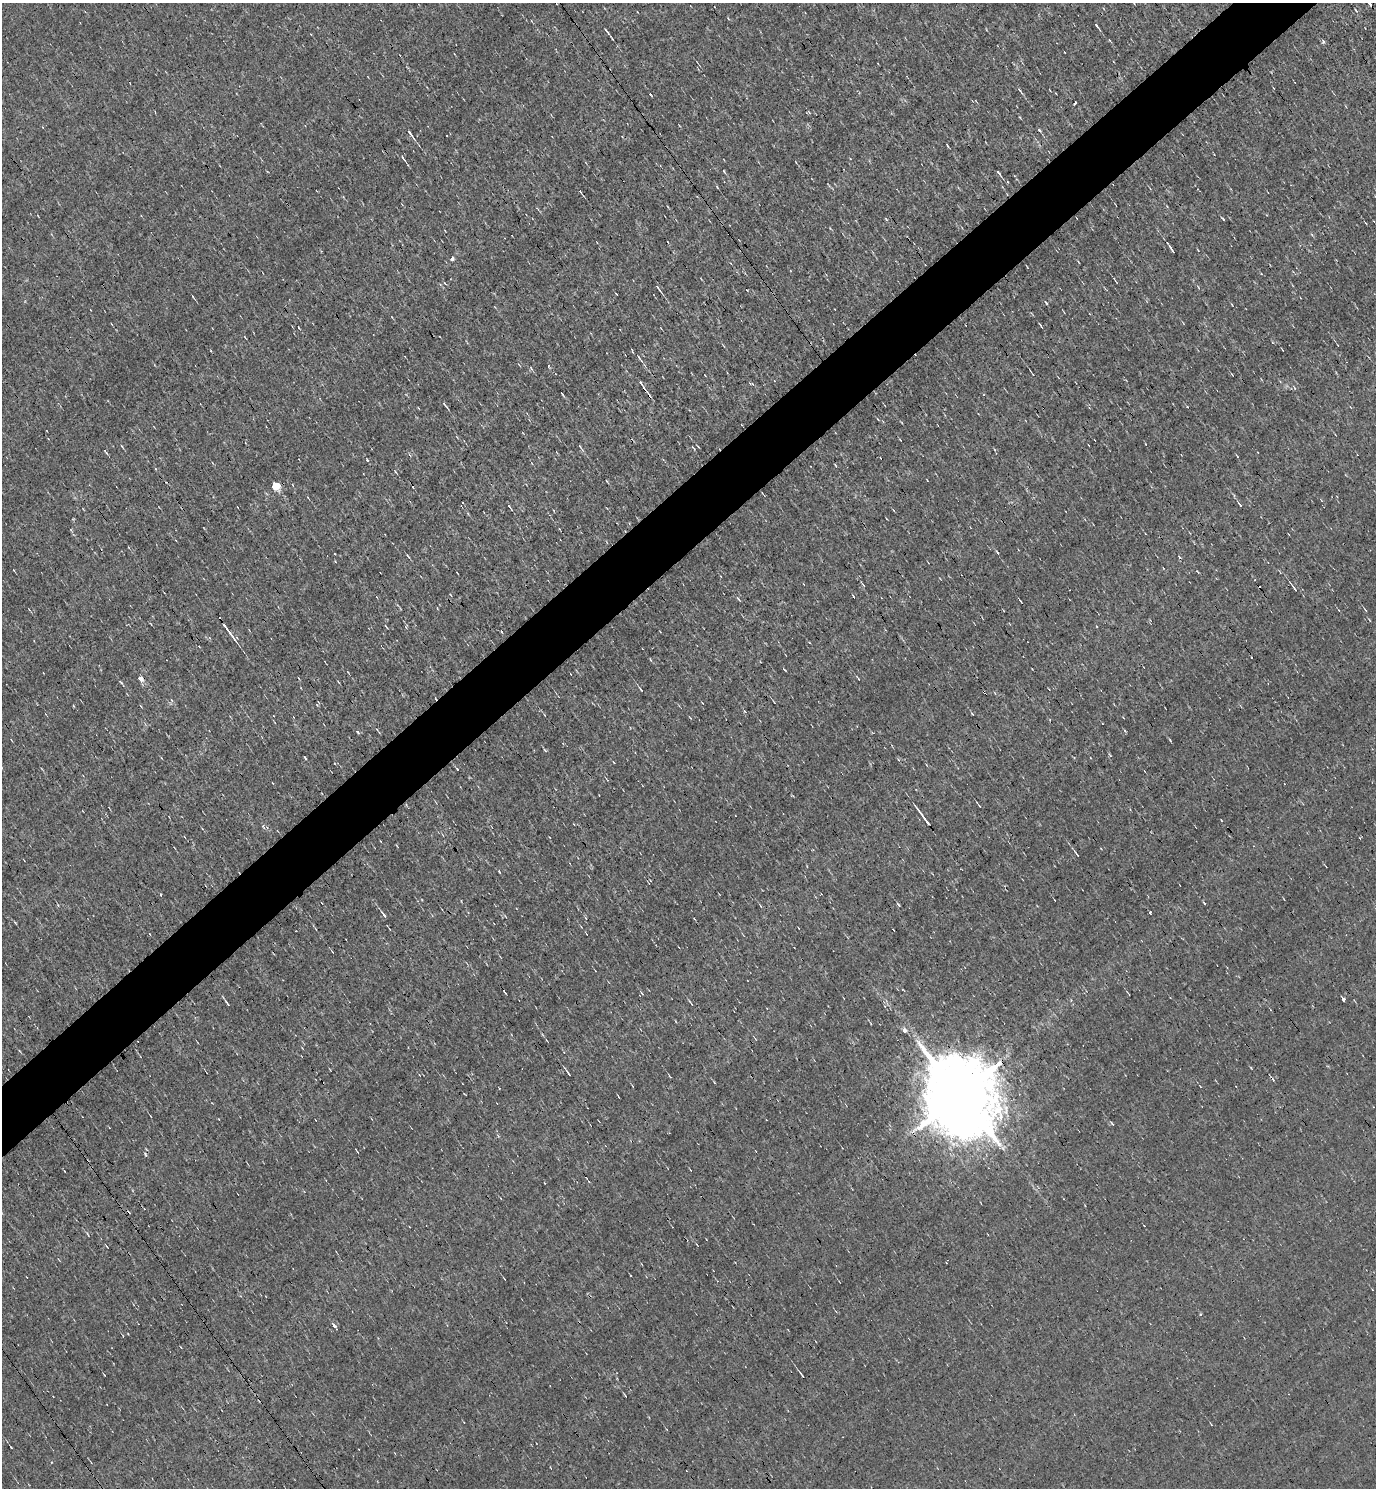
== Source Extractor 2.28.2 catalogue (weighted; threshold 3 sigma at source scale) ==
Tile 10 of 4 x 4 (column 2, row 3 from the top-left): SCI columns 1668-3041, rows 1487-2972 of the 5939 x 5945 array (HDU 1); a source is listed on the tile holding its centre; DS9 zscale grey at full resolution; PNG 1378 x 1490 px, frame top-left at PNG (2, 3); no overlay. Shown black and unused: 5% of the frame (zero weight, under 3 of 4 exposures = <1% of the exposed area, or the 3 px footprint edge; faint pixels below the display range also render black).
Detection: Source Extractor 2.28.2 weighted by HDU 2 'WHT'; one run over the whole footprint, this tile lists its part. Background -0.00744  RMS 0.058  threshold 0.262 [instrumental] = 3 sigma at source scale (4.5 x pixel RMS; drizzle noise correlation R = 1.50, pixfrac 1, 0.05/0.05 arcsec/px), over >= 5 px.
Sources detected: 91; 5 cosmic-ray / hot-pixel residue — not listed; the other 86 listed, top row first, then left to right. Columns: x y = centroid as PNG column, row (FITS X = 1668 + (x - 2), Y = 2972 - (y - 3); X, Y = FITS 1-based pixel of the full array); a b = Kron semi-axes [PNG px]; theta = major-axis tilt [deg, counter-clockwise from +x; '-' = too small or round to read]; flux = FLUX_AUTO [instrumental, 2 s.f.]
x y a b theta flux
1096 25 5 2 - 8.3
606 31 11 3 -53 14
1323 41 5 5 - 8.5
1019 90 5 3 - 8.4
1075 103 3 3 - 19
1039 130 6 3 -51 11
410 134 14 3 -55 22
403 158 10 3 -53 13
796 162 4 2 - 3.4
724 171 5 3 - 6.1
999 173 8 3 -50 9.5
1008 182 4 3 - 5.5
717 187 5 3 - 5.5
1223 219 5 3 - 5.4
1171 249 8 2 -55 14
452 258 3 3 - 61
1116 281 8 2 -58 6.4
658 288 8 2 -54 14
193 297 5 2 - 5.7
1046 303 5 3 - 9.6
1232 305 4 3 - 4.1
245 337 4 2 - 4.1
639 357 12 4 -53 17
531 368 7 3 -54 8
641 384 13 3 -53 21
752 384 6 3 -1 6.5
445 405 9 3 -51 10
1187 406 4 2 - 3.9
1088 445 3 2 - 3.6
122 447 6 2 -46 5.7
580 447 8 3 -55 11
106 452 8 2 -52 6.7
1237 456 4 2 - 4.6
367 460 3 3 - 15
607 481 4 3 - 4.6
275 486 5 5 - 240
1240 504 7 3 -53 7.7
559 529 3 2 - 4.1
997 552 5 3 - 6
408 556 6 3 -59 6.3
14 570 4 2 - 3.9
457 573 3 2 - 3.6
863 585 6 3 -53 5.3
1294 588 11 3 -53 13
739 599 8 3 -49 8.4
1365 610 7 2 -55 5.5
151 624 4 3 - 4.2
386 626 5 2 - 4.8
406 627 6 3 -72 6.8
228 630 28 3 -54 54
784 669 4 2 - 5.1
140 678 5 4 - 46
858 679 4 2 - 6.7
121 682 7 3 -39 7.3
640 689 7 3 -54 7.7
171 700 6 4 -83 8.8
317 705 4 3 - 4.7
358 732 5 4 - 7.7
1170 740 5 3 - 4.9
545 750 5 4 - 5.6
457 769 4 2 - 5.2
979 806 6 2 -54 6.4
924 818 23 3 -54 47
263 826 5 3 - 6.7
380 841 3 2 - 4.2
1077 854 8 3 -54 7.8
499 872 3 3 - 7.3
898 905 6 3 -53 7.8
761 906 4 3 - 5.3
1150 912 3 3 - 16
384 915 6 3 -57 14
1344 1000 3 3 - 120
227 1003 8 3 -53 9.5
691 1003 10 2 -58 8.2
905 1030 5 5 - 27
568 1073 9 3 -52 11
960 1096 20 16 -59 100000
357 1152 4 2 - 5.2
145 1155 6 3 -79 8
107 1247 4 2 - 4.6
1200 1314 3 3 - 8.7
334 1326 5 3 - 120
104 1375 3 2 - 3.7
802 1375 6 2 -56 8.4
625 1395 5 2 - 6.5
11 1447 3 2 - 5.2
Overlapping masked pixels (flux is a lower limit): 1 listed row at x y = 960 1096
Unlisted compact peaks at least as high as the median listed source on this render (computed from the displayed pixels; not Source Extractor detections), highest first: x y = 305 757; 562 394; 509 506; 853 596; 1112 1123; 1251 1068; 1204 903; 972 714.